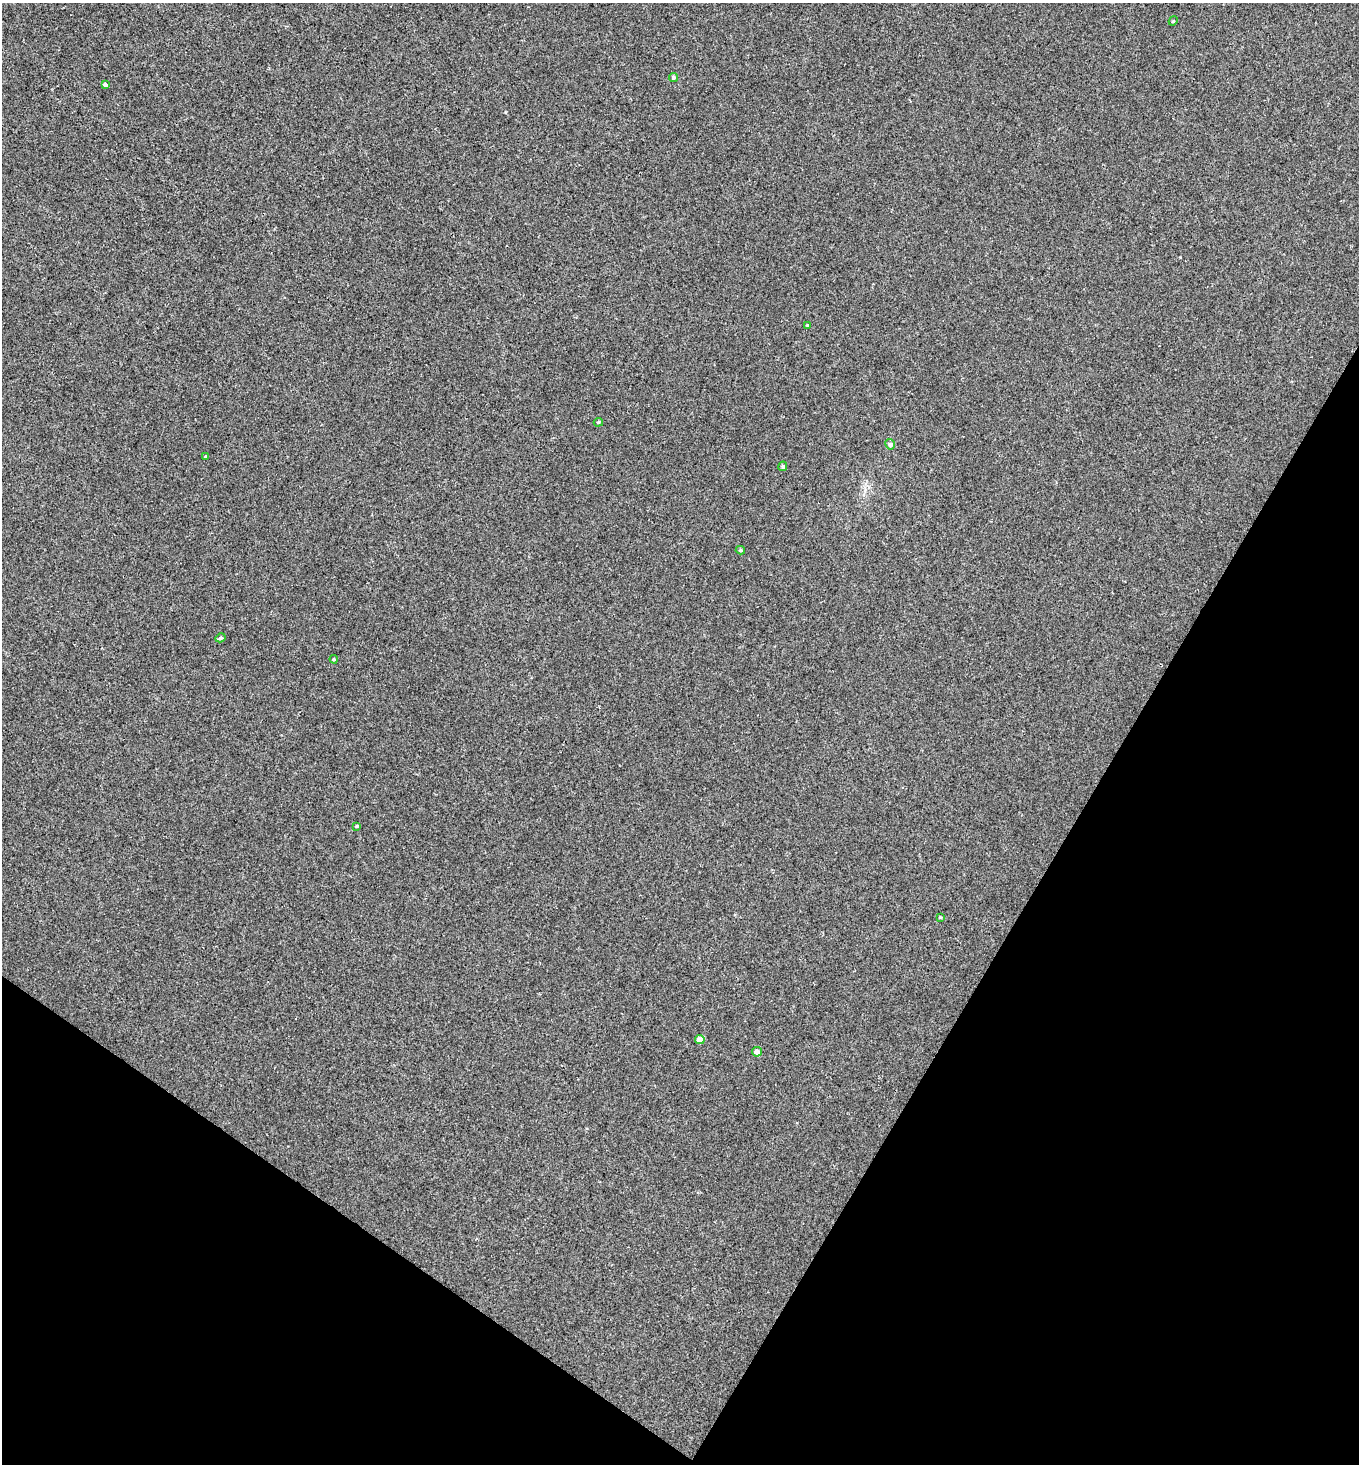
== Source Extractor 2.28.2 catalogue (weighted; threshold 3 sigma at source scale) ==
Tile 15 of 4 x 4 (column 3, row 4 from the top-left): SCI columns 2858-4214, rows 1-1462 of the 5857 x 5849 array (HDU 1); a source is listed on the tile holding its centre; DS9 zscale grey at full resolution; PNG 1361 x 1466 px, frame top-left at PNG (2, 3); each listed source drawn as its Kron ellipse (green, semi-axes under 4 px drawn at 4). Shown black and unused: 27% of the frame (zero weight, under 2 of 3 exposures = <1% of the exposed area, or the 3 px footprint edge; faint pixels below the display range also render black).
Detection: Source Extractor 2.28.2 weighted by HDU 2 'WHT'; one run over the whole footprint, this tile lists its part. Background 3.64e-04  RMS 0.0048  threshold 0.0216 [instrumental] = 3 sigma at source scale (4.5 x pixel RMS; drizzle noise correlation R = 1.50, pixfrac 1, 0.05/0.05 arcsec/px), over >= 5 px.
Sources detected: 15; all 15 listed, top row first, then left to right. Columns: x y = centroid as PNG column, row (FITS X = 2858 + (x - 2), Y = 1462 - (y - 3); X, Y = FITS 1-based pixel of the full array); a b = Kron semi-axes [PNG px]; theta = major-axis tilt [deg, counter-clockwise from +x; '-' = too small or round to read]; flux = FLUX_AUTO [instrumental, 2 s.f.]
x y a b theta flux
1173 21 5 4 - 0.44
674 77 4 4 - 1.1
105 84 4 3 - 1.6
807 325 4 3 - 0.49
598 422 4 4 - 0.62
890 444 5 4 - 0.92
206 457 3 3 - 0.86
783 466 5 4 - 0.76
740 550 5 4 - 0.72
220 638 5 4 - 0.75
334 659 4 3 - 0.53
357 826 3 3 - 0.62
940 917 3 3 - 0.44
700 1039 5 4 - 4.8
757 1052 5 4 - 2.2